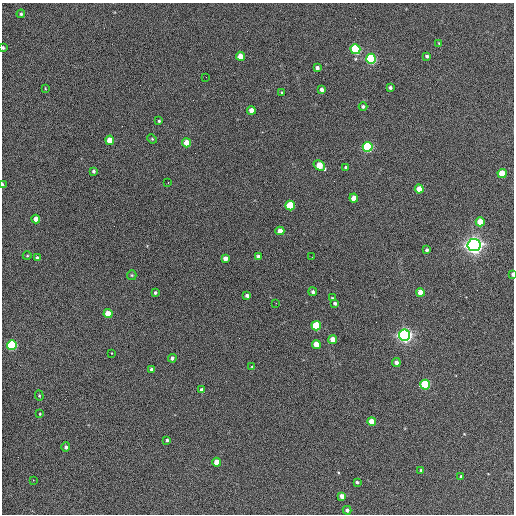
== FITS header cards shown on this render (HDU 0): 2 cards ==
NAXIS1  =                  512 / Axis length
NAXIS2  =                  512 / Axis length

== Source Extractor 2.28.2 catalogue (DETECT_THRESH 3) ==
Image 512 x 512 px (HDU 0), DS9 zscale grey, 1 PNG px = 1 image px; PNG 516 x 516 px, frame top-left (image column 1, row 512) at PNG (2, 3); each listed source drawn as its Kron ellipse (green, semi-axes under 4 px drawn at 4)
Background 392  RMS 21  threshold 64.2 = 3 sigma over >= 5 px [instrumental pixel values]
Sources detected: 73; all 73 listed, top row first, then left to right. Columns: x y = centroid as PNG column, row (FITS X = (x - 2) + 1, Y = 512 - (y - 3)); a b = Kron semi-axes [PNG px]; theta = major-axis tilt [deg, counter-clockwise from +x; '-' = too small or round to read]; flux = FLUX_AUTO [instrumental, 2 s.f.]
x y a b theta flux
21 14 4 4 - 2.4e+03
439 43 3 3 - 1.1e+03
3 48 3 3 - 2.4e+03
355 49 5 5 - 1.8e+05
240 56 4 4 - 2.0e+04
427 56 4 3 - 3.1e+03
371 59 5 5 - 2.4e+05
317 68 4 3 - 4.9e+03
206 77 2 2 - 5.8e+02
390 87 3 3 - 2.8e+03
45 88 4 2 - 9.7e+02
321 90 3 3 - 3.9e+03
282 93 3 2 - 1.5e+03
363 106 4 4 - 3.2e+03
251 110 4 4 - 1.3e+04
159 121 3 3 - 1.9e+03
152 139 5 4 - 1.5e+03
110 140 4 4 - 2.9e+04
186 143 4 4 - 2.5e+04
368 147 5 5 - 2.2e+05
319 165 6 4 -35 4.2e+04
346 167 3 3 - 2.8e+03
94 171 3 3 - 2.9e+03
502 173 4 4 - 4.9e+04
168 183 3 2 - 1.8e+03
2 184 4 2 - 2.6e+03
419 189 4 4 - 2.4e+04
354 198 4 4 - 1.8e+04
290 206 5 4 - 8.1e+04
36 219 4 4 - 1.4e+04
480 222 4 4 - 3.1e+04
280 231 4 4 - 1.5e+04
474 245 6 6 - 1.1e+06
427 250 3 3 - 2.6e+03
27 256 4 3 - 1.3e+03
258 257 4 4 - 6.4e+03
312 257 2 2 - 6.9e+02
37 258 4 3 - 4.1e+03
225 258 4 4 - 1.0e+04
512 274 4 2 - 3.7e+03
132 275 5 4 - 1.8e+03
313 292 4 4 - 3.4e+03
420 292 4 4 - 2.0e+04
155 293 4 3 - 2.0e+03
247 295 4 3 - 4.1e+03
332 298 3 3 - 1.3e+03
276 303 2 2 - 7.1e+02
335 303 4 3 - 3.9e+03
108 314 4 4 - 2.9e+04
316 326 5 4 - 7.5e+04
404 335 5 5 - 7.1e+05
333 340 4 4 - 2.2e+04
316 344 4 4 - 2.7e+04
12 345 5 5 - 1.8e+05
111 353 3 2 - 2.9e+03
172 358 4 4 - 4.1e+03
396 362 4 4 - 7.2e+03
252 367 3 3 - 1.4e+03
151 369 4 3 - 3.0e+03
425 385 5 5 - 1.3e+05
202 390 4 4 - 3.9e+03
39 396 5 4 - 1.5e+03
40 414 4 3 - 1.0e+03
372 422 4 4 - 3.2e+04
167 440 3 3 - 2.6e+03
66 447 5 4 - 3.4e+03
217 462 4 4 - 1.8e+04
421 470 4 4 - 2.0e+03
461 477 3 3 - 2.2e+03
33 480 3 3 - 1.2e+03
357 482 3 3 - 2.3e+03
342 496 4 4 - 9.7e+03
347 510 4 4 - 3.8e+03
At the frame edge (FLAGS 8, measured only in part): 3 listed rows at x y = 3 48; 2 184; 512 274